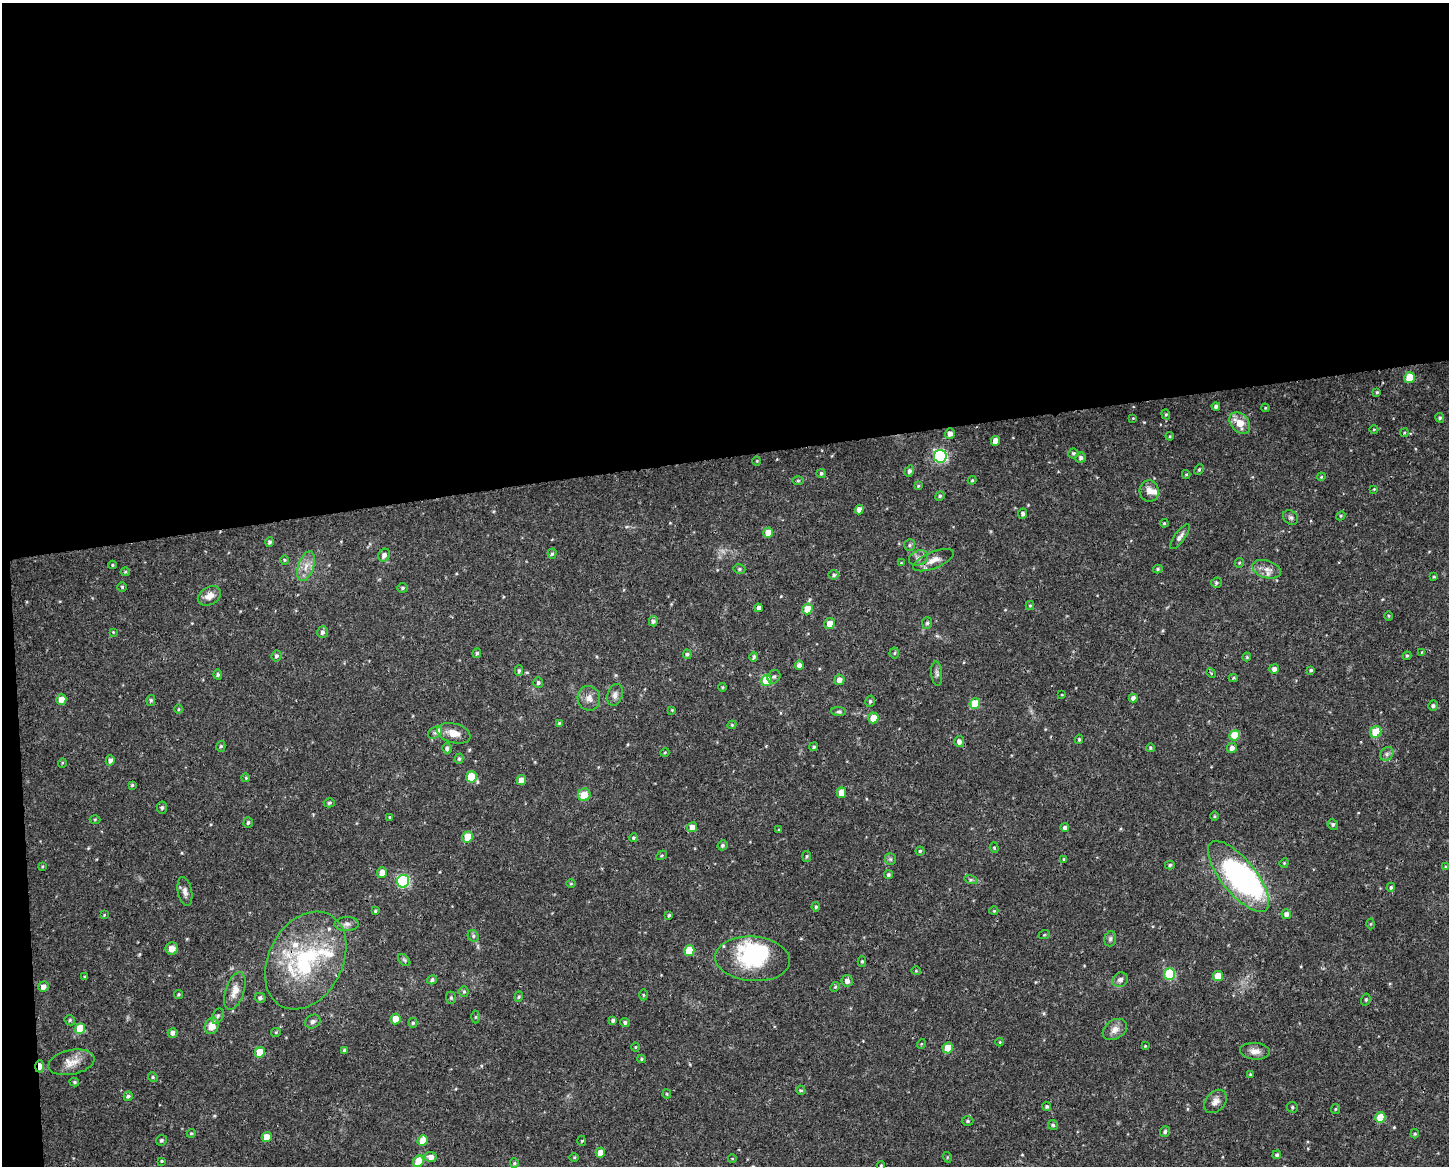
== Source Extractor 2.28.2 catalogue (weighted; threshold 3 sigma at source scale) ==
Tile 1 of 3 x 4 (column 1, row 1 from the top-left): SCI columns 62-1508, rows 3493-4656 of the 4414 x 4656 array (HDU 1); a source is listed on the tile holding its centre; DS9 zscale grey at full resolution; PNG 1451 x 1168 px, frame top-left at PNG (2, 3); each listed source drawn as its Kron ellipse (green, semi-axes under 4 px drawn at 4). Shown black and unused: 40% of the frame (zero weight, under 3 of 4 exposures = <1% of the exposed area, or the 3 px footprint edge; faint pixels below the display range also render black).
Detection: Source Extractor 2.28.2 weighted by HDU 2 'WHT'; one run over the whole footprint, this tile lists its part. Background 0.0525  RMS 0.0029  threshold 0.0132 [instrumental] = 3 sigma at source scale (4.5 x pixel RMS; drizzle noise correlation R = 1.50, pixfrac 1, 0.0396/0.0396 arcsec/px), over >= 5 px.
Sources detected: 249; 2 inside a brighter object's white glare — neither listed nor drawn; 5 inside a brighter listed object's ellipse — not listed separately; the other 242 listed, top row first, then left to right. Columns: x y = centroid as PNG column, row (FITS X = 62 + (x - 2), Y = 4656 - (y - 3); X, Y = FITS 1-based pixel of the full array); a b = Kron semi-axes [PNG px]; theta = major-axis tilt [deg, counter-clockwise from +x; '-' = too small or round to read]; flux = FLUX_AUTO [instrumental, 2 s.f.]
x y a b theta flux
1410 378 5 5 - 9.1
1377 392 4 3 - 0.35
1216 406 4 4 - 0.79
1265 408 4 3 - 0.29
1166 414 5 4 - 0.36
1133 418 4 3 - 0.2
1440 418 5 4 - 0.51
1240 423 12 8 -49 4.3
1374 429 4 3 - 0.25
950 433 5 5 - 1.6
1404 433 4 3 - 0.28
1170 436 4 3 - 0.29
996 441 5 4 - 2.4
1073 453 5 5 - 0.49
940 456 6 6 - 44
1081 457 5 5 - 0.85
757 461 4 4 - 0.28
1199 469 5 3 - 0.39
909 471 6 4 56 0.87
821 473 4 4 - 0.52
1186 474 4 4 - 0.31
1321 477 4 3 - 0.28
972 480 4 3 - 0.31
798 481 6 4 0 0.36
918 486 4 4 - 0.27
1374 489 4 4 - 0.25
1149 491 11 9 -87 2
940 496 5 4 - 0.42
859 509 5 4 - 1.5
1023 514 5 4 - 0.78
1341 516 5 4 - 0.33
1291 517 8 6 -42 0.75
1164 523 4 3 - 0.32
768 533 5 5 - 3.9
1180 537 15 5 53 1.3
270 542 4 4 - 0.65
910 545 6 5 - 0.55
552 554 5 4 - 0.45
384 555 6 5 - 1.2
918 558 10 7 20 1.3
284 560 5 3 - 0.28
933 560 21 8 22 2.8
901 563 4 4 - 0.26
1239 563 5 4 - 0.35
112 565 4 4 - 0.31
306 566 15 7 71 2.7
739 569 6 5 - 0.52
1158 569 5 4 - 0.45
1267 569 15 8 -18 2.2
125 572 4 4 - 0.33
834 575 5 5 - 0.54
1434 577 4 3 - 0.27
1216 583 5 5 - 0.5
122 587 4 4 - 0.38
403 588 5 4 - 0.51
209 596 12 8 26 2.5
1030 605 4 4 - 0.35
759 608 4 4 - 1
807 609 5 5 - 5.7
1388 616 5 3 - 0.28
653 621 5 4 - 0.78
927 623 6 5 - 0.51
830 624 6 5 - 2.7
113 632 4 3 - 0.24
322 632 6 5 - 0.87
1422 652 4 2 - 0.2
477 653 5 4 - 0.5
894 653 5 5 - 0.4
687 654 5 4 - 0.62
276 656 5 5 - 0.59
1407 656 4 4 - 0.33
754 657 4 4 - 0.64
1247 657 4 4 - 0.28
799 665 4 4 - 1.3
1274 669 5 4 - 1.1
1311 670 4 3 - 0.41
519 671 5 4 - 0.52
1211 673 5 4 - 0.32
937 674 12 5 -85 0.81
218 675 5 4 - 0.47
774 677 7 6 - 0.72
1233 678 5 4 - 0.36
839 680 5 5 - 1.7
766 681 5 5 - 13
538 683 5 5 - 0.6
722 687 4 3 - 0.29
615 695 11 7 72 1.2
1062 695 3 2 - 0.2
589 698 12 11 - 2.1
1133 698 4 4 - 1.2
61 700 5 5 - 3.1
151 700 5 4 - 0.46
870 701 6 4 74 0.47
975 703 5 5 - 7.5
1433 706 5 5 - 0.62
179 709 5 3 - 0.26
672 710 4 4 - 0.23
839 712 7 4 -4 0.57
873 718 5 5 - 3.8
559 723 4 3 - 0.3
732 725 4 4 - 0.31
1376 732 6 5 - 11
435 733 8 5 33 0.95
454 733 17 9 -14 3.8
1235 735 5 5 - 8
1079 739 5 3 - 0.38
959 741 5 5 - 1.2
221 746 5 4 - 0.43
814 747 4 4 - 0.43
447 748 5 5 - 0.79
1150 748 4 4 - 0.43
1232 748 5 5 - 1.3
665 752 4 3 - 0.25
1387 754 7 6 - 0.86
459 759 5 4 - 0.43
110 760 5 4 - 1.1
62 763 5 3 - 0.28
471 777 5 5 - 8.2
246 778 4 3 - 0.26
521 780 5 4 - 1.9
132 785 4 4 - 0.38
841 793 5 4 - 4.5
584 795 6 6 - 4.5
329 803 5 4 - 0.47
162 808 6 5 - 0.6
1215 816 5 3 - 0.29
390 817 4 3 - 0.29
95 820 5 3 - 0.28
248 822 5 4 - 0.51
1333 824 5 5 - 0.62
692 827 5 5 - 2.1
1065 827 4 4 - 0.85
779 830 3 3 - 0.25
468 837 6 5 - 5.4
633 838 4 4 - 0.44
722 845 5 4 - 0.58
994 848 5 4 - 0.36
920 851 4 4 - 0.46
662 855 6 3 31 0.33
807 856 6 4 83 0.39
890 859 6 5 - 0.55
1064 859 4 4 - 0.36
1284 863 5 3 - 0.3
1170 865 5 4 - 0.47
42 867 4 3 - 0.28
1446 867 4 3 - 0.47
382 872 5 5 - 2.7
888 875 4 4 - 0.54
1238 876 43 17 -51 55
971 880 6 4 -17 0.46
403 881 6 6 - 32
571 884 5 3 - 0.26
1391 887 4 4 - 0.5
185 892 14 7 -78 1.4
816 907 4 3 - 0.45
375 911 4 3 - 0.4
994 911 4 4 - 0.29
1286 914 5 4 - 1.2
104 915 4 3 - 0.25
669 915 3 3 - 0.38
347 924 12 7 2 1.2
1371 924 5 3 - 0.26
1044 935 6 3 18 0.3
473 936 6 5 - 0.54
1110 939 8 5 75 0.67
172 948 6 6 - 2.5
689 951 5 5 - 8.4
752 959 37 22 -4 18
404 960 7 4 -44 0.54
306 961 52 37 62 32
862 961 5 4 - 0.38
916 971 4 4 - 0.29
1169 974 6 5 - 20
1218 976 5 5 - 6.6
85 977 3 3 - 0.33
432 980 5 4 - 0.67
1120 980 8 7 - 1.2
847 981 6 5 - 1.3
43 987 5 5 - 1.7
835 987 5 4 - 0.36
235 991 19 9 72 3.1
464 991 5 4 - 0.45
178 994 4 4 - 0.39
643 995 5 3 - 0.34
519 997 5 4 - 0.35
260 998 5 5 - 0.71
451 998 6 5 - 0.51
1366 1000 6 4 71 0.41
218 1016 8 5 61 0.65
476 1017 6 4 89 0.33
396 1019 5 5 - 4.7
70 1020 5 5 - 0.48
613 1020 4 4 - 0.65
313 1022 8 6 30 0.83
413 1023 5 4 - 0.44
625 1023 4 4 - 0.74
212 1026 8 6 71 3.7
80 1029 5 5 - 8.7
1115 1029 13 9 34 2
276 1032 5 4 - 0.31
173 1033 5 4 - 1.1
1000 1042 4 4 - 0.28
921 1044 5 3 - 0.26
1145 1046 4 3 - 0.26
635 1047 4 4 - 0.28
948 1048 5 5 - 6.5
344 1050 4 4 - 0.41
1255 1051 15 8 -5 2.1
260 1052 5 5 - 6.7
642 1059 4 4 - 0.39
71 1062 23 12 12 3.8
40 1066 6 3 88 4.1
1250 1074 3 3 - 0.27
153 1077 5 4 - 0.4
74 1082 5 4 - 0.38
801 1090 5 4 - 0.4
667 1094 4 4 - 0.31
128 1096 5 4 - 0.54
1215 1101 13 9 48 1.9
1047 1107 4 4 - 0.48
1292 1107 5 5 - 0.51
1335 1109 5 4 - 0.35
1380 1117 5 5 - 7.2
967 1121 6 4 0 0.48
1053 1125 5 5 - 0.42
1165 1132 5 5 - 0.71
191 1133 4 4 - 0.34
1415 1134 5 4 - 0.39
267 1137 5 5 - 3.4
161 1140 5 5 - 0.54
422 1141 5 5 - 4.8
582 1141 5 3 - 0.3
600 1153 5 4 - 2.8
1277 1155 4 4 - 0.62
431 1157 6 5 - 1.8
574 1157 5 3 - 0.25
947 1157 5 3 - 0.25
732 1159 4 3 - 0.21
162 1161 3 2 - 0.28
418 1161 6 5 - 6.5
514 1163 5 4 - 0.35
881 1166 4 4 - 0.39
Overlapping masked pixels (flux is a lower limit): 2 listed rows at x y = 933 560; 40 1066
Isophote crosses this tile's border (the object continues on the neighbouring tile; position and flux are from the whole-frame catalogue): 1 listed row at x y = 881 1166